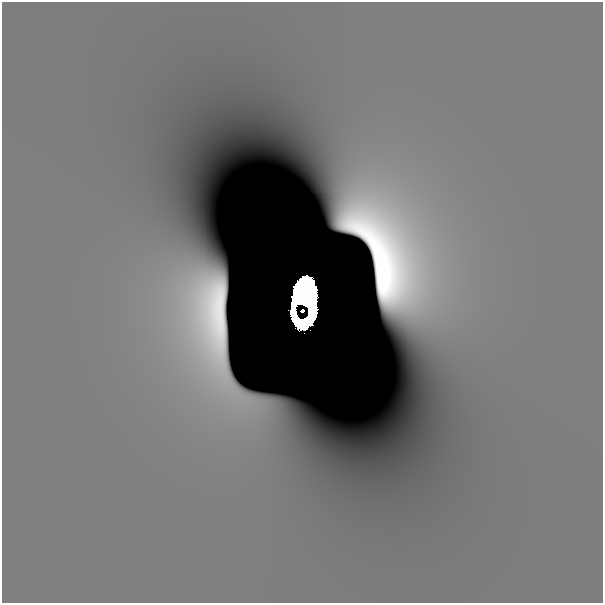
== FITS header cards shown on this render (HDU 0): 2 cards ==
NAXIS1  =                  601
NAXIS2  =                  601

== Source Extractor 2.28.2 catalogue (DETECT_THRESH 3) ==
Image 601 x 601 px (HDU 0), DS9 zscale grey, 1 PNG px = 1 image px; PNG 605 x 605 px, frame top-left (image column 1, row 601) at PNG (2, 2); no overlay
Background 1.41e-11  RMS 2.5e-11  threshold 7.56e-11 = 3 sigma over >= 5 px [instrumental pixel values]
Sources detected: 4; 2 with non-positive FLUX_AUTO (blend fragments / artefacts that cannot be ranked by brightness) are not listed; the other 2 listed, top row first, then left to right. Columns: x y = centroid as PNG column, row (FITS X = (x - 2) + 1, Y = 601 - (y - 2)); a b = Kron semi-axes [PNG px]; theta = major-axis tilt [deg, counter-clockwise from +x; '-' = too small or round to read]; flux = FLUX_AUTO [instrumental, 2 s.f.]
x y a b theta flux
305 294 33 16 88 87
302 311 3 3 - 3.5
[2 non-positive-flux detections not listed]